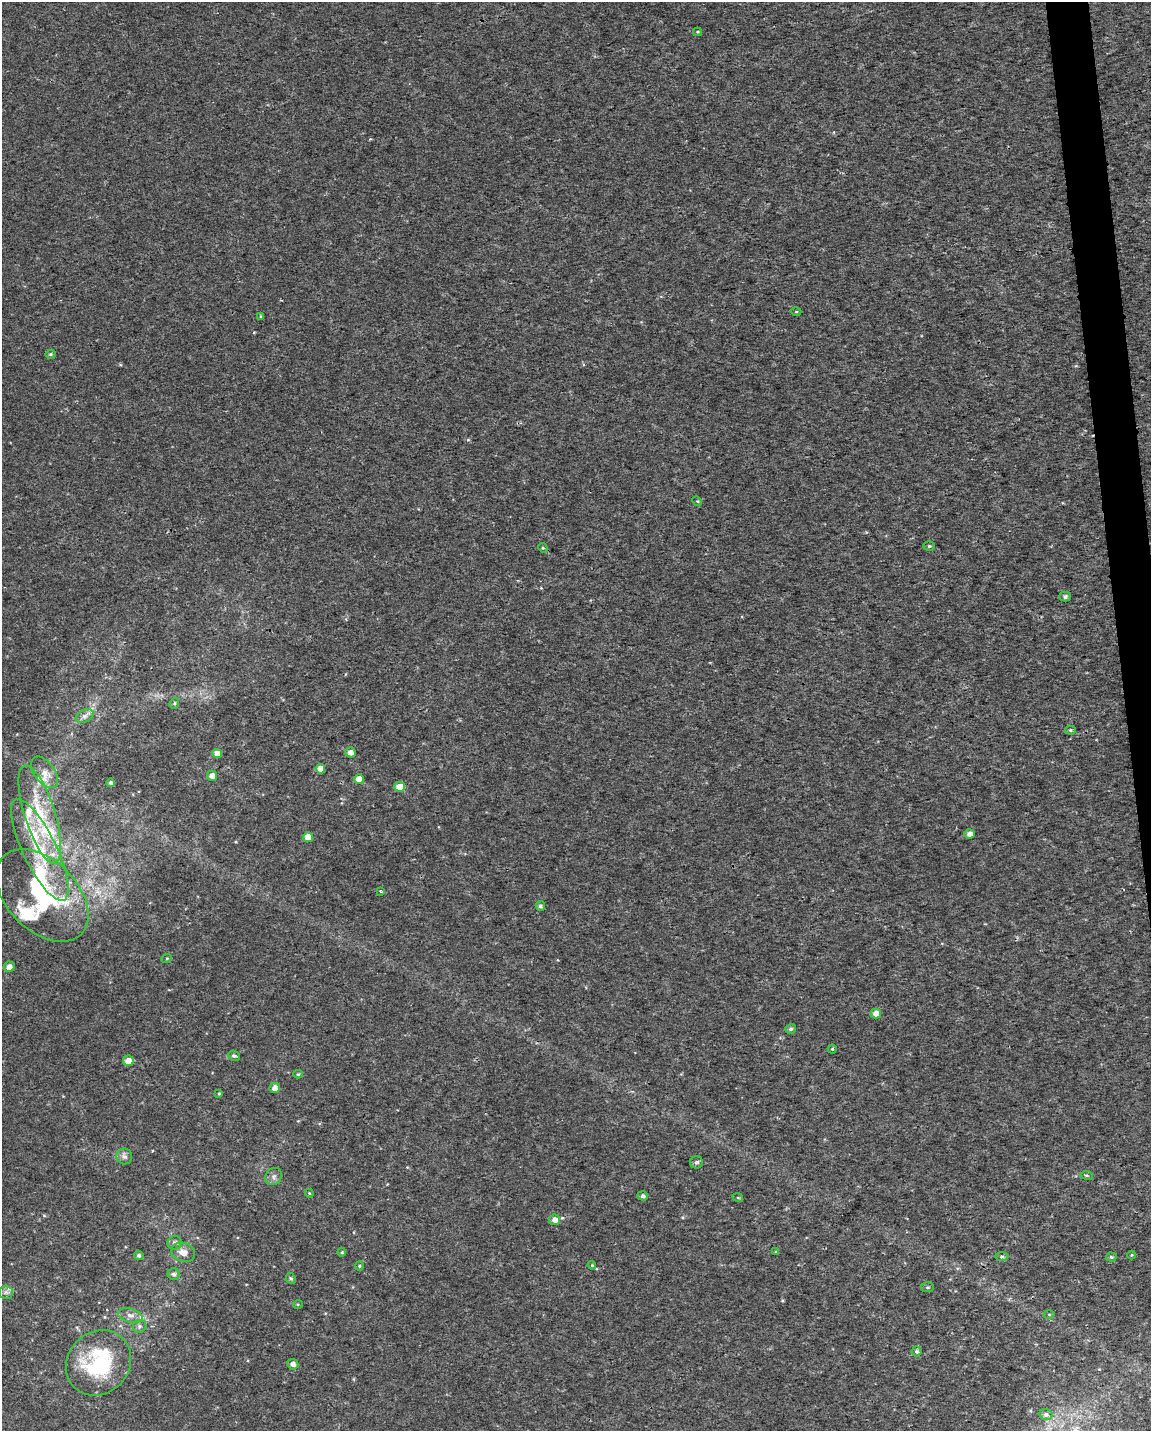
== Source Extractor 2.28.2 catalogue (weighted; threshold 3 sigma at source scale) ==
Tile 6 of 4 x 3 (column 2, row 2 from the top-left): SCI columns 1150-2298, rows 1481-2909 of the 4595 x 4347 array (HDU 1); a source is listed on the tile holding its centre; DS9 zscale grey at full resolution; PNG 1153 x 1433 px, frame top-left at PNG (2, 2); each listed source drawn as its Kron ellipse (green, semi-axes under 4 px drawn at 4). Shown black and unused: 2% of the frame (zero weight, under 2 of 3 exposures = <1% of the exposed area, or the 3 px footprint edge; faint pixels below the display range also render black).
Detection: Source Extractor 2.28.2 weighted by HDU 2 'WHT'; one run over the whole footprint, this tile lists its part. Background 0.00345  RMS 0.003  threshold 0.0136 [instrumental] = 3 sigma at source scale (4.5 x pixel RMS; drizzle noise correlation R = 1.50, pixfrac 1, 0.0396/0.0396 arcsec/px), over >= 5 px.
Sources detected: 73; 7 inside a brighter listed object's ellipse — not listed separately; the other 66 listed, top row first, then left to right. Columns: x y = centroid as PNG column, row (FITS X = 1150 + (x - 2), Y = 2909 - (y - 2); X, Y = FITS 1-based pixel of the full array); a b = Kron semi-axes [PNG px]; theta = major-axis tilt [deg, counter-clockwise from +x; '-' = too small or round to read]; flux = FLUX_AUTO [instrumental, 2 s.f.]
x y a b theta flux
697 32 4 4 - 0.33
796 312 5 3 - 0.29
260 317 3 3 - 0.56
50 354 5 4 - 0.43
697 501 5 4 - 0.31
929 546 6 5 - 0.42
543 548 5 4 - 0.35
1065 597 5 5 - 0.7
174 703 6 4 69 0.45
84 716 9 6 26 1.2
1070 730 5 4 - 0.42
350 752 5 5 - 1.6
217 753 5 4 - 2.4
320 769 5 4 - 2.1
45 772 18 10 -54 3.1
212 776 5 5 - 1.7
359 779 5 4 - 3
110 783 4 4 - 0.72
400 787 5 5 - 3.7
40 814 51 15 -73 17
969 834 5 4 - 1.7
308 837 5 5 - 3.4
40 850 56 17 -64 19
380 891 4 3 - 0.33
42 896 55 35 -45 38
540 906 5 4 - 0.65
167 958 5 3 - 0.3
9 967 5 5 - 1.7
876 1014 5 5 - 2.7
791 1029 5 4 - 0.61
832 1049 4 4 - 0.35
234 1056 6 5 - 0.63
128 1061 5 5 - 2.6
298 1074 5 4 - 0.41
275 1088 5 5 - 1.7
219 1094 4 3 - 0.29
124 1156 8 8 - 1.1
696 1162 6 6 - 0.74
1087 1175 6 3 -9 0.36
274 1176 9 8 - 1.1
309 1193 4 3 - 0.29
643 1196 5 4 - 0.78
738 1198 5 3 - 0.27
555 1220 5 5 - 1.8
175 1243 7 6 - 0.9
183 1252 12 9 -22 2.2
342 1252 4 3 - 0.35
776 1252 4 3 - 0.44
139 1255 5 4 - 0.6
1132 1255 4 4 - 0.28
1002 1256 7 3 0 0.47
1111 1257 5 4 - 0.47
592 1265 4 4 - 0.34
359 1266 4 4 - 0.37
174 1274 6 6 - 0.83
291 1278 6 4 -66 0.43
927 1287 6 5 - 0.45
6 1292 7 6 - 0.91
298 1304 5 3 - 0.29
1049 1314 5 3 - 0.31
130 1315 12 7 -15 1.6
139 1326 7 6 - 0.8
916 1351 5 5 - 0.64
99 1363 34 30 46 25
293 1364 5 5 - 1.4
1046 1414 6 5 - 0.95